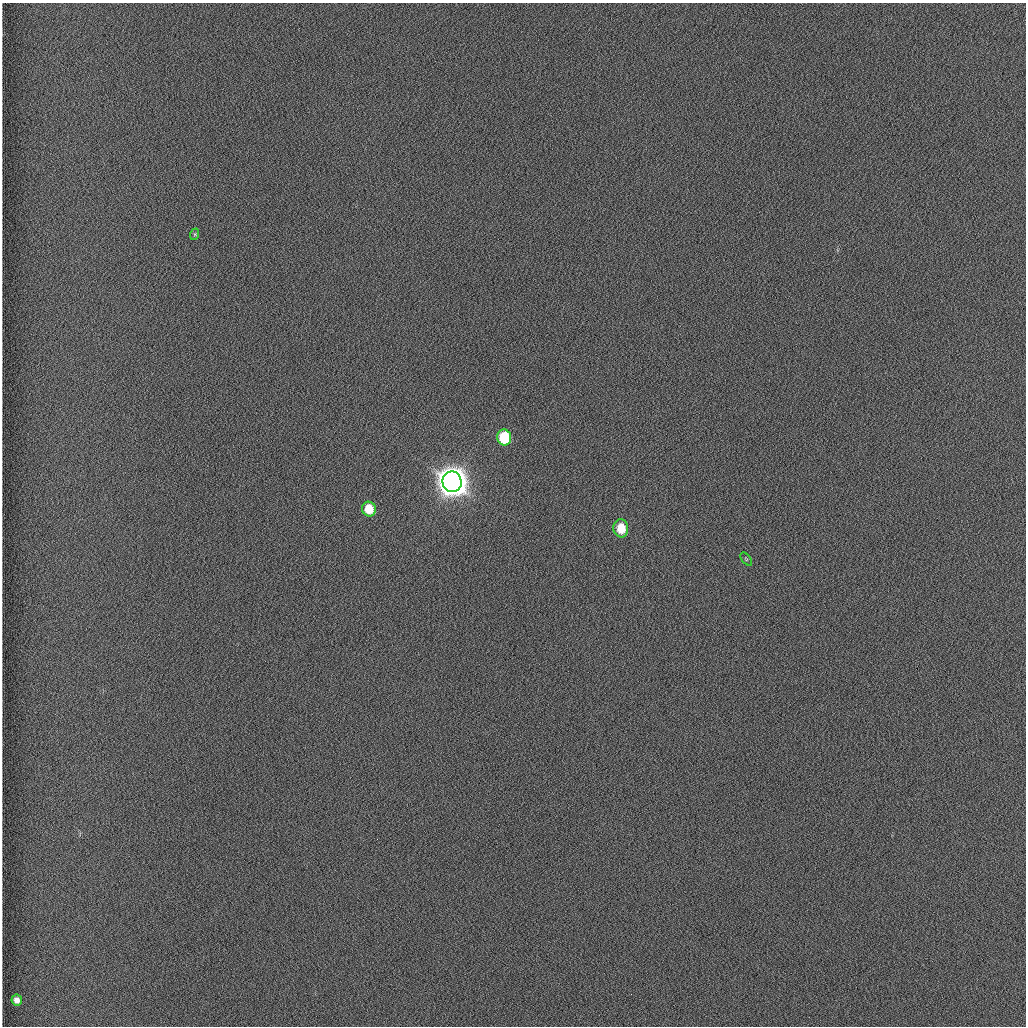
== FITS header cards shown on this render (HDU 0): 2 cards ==
NAXIS1  =                 1024 /fastest changing axis
NAXIS2  =                 1024 /next to fastest changing axis

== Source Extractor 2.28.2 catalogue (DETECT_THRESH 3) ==
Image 1024 x 1024 px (HDU 0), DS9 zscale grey, 1 PNG px = 1 image px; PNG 1028 x 1028 px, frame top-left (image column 1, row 1024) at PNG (2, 3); each listed source drawn as its Kron ellipse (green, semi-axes under 4 px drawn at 4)
Background 1260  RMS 6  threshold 18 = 3 sigma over >= 5 px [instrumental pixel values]
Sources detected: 7; all 7 listed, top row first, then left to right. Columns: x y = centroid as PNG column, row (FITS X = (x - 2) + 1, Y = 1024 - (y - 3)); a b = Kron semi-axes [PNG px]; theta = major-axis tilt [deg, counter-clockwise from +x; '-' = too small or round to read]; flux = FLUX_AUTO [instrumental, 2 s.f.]
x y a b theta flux
195 234 6 4 72 4.6e+02
504 437 8 7 - 2.0e+04
452 482 10 9 - 1.0e+06
369 509 7 7 - 8.7e+03
621 528 9 7 -86 9.4e+03
746 559 7 4 -53 6.2e+02
17 1000 6 5 - 2.2e+03